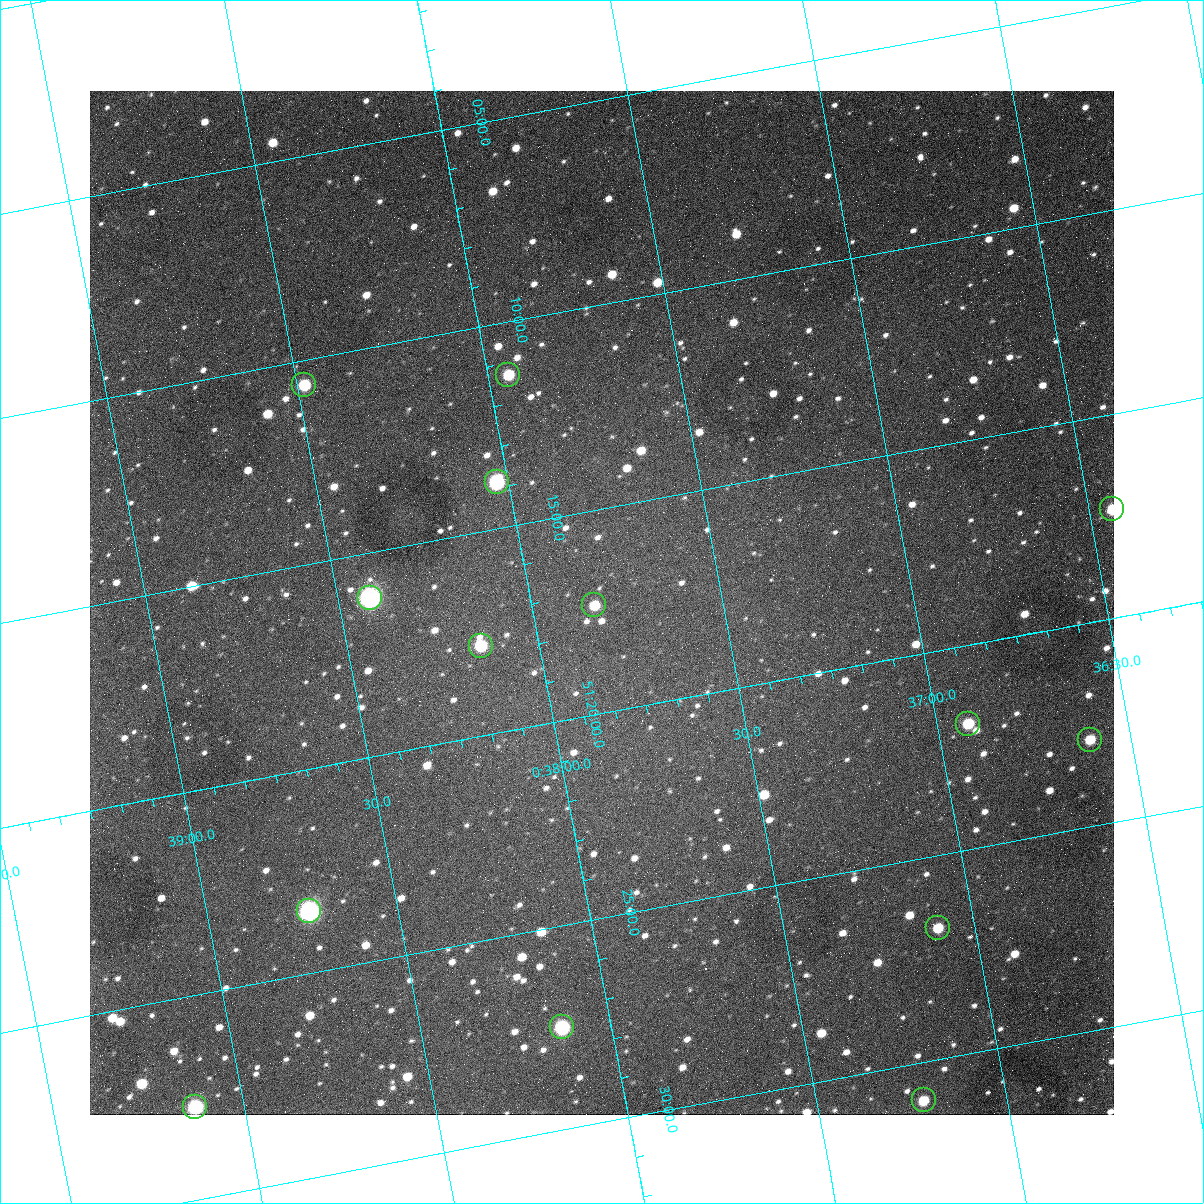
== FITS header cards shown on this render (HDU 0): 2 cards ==
NAXIS1  =                 1024
NAXIS2  =                 1024

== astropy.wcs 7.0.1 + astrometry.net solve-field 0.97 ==
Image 1024 x 1024 px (HDU 0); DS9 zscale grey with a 90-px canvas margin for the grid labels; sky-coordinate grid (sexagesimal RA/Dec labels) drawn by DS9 from the SOLVED WCS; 14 Tycho-2 reference stars matched to detected sources circled (green)
Header WCS: none
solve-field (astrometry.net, Tycho-2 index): SOLVED blind (the file carries no WCS)
Solved WCS: RA---TAN-SIP/DEC--TAN-SIP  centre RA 00:37:49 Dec +51:17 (9.45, +51.29 deg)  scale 1.49 arcsec/px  FOV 25.5' x 25.5'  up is -169 deg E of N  parity flipped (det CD > 0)
(file carries no celestial WCS; the grid is the blind solution)
Tycho-2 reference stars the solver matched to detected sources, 14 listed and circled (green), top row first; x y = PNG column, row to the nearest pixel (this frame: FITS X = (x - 90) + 1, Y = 1024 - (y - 91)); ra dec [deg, ICRS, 3 dp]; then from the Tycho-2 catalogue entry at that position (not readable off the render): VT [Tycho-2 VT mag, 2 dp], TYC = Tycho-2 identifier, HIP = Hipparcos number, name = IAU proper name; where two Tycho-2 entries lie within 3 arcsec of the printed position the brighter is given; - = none
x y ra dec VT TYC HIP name
508 375 9.486 +51.188 10.87 3261-2086-1 - -
304 385 9.620 +51.177 10.71 3261-2090-1 - -
497 482 9.507 +51.231 9.24 3261-2068-1 - -
1112 509 9.110 +51.289 10.95 3261-2033-1 - -
370 598 9.604 +51.268 7.70 3261-1879-1 3018 -
594 605 9.459 +51.289 11.04 3261-1703-1 - -
481 646 9.538 +51.296 10.24 3261-1493-1 - -
968 724 9.229 +51.365 11.03 3261-2198-1 - -
1090 740 9.152 +51.381 11.06 3261-1519-1 - -
309 911 9.683 +51.391 7.88 3261-1837-1 - -
938 928 9.274 +51.446 10.91 3261-1253-1 - -
562 1027 9.532 +51.458 9.03 3261-1423-1 - -
924 1100 9.305 +51.516 11.13 3261-2117-1 - -
195 1107 9.782 +51.462 9.45 3261-1155-1 - -